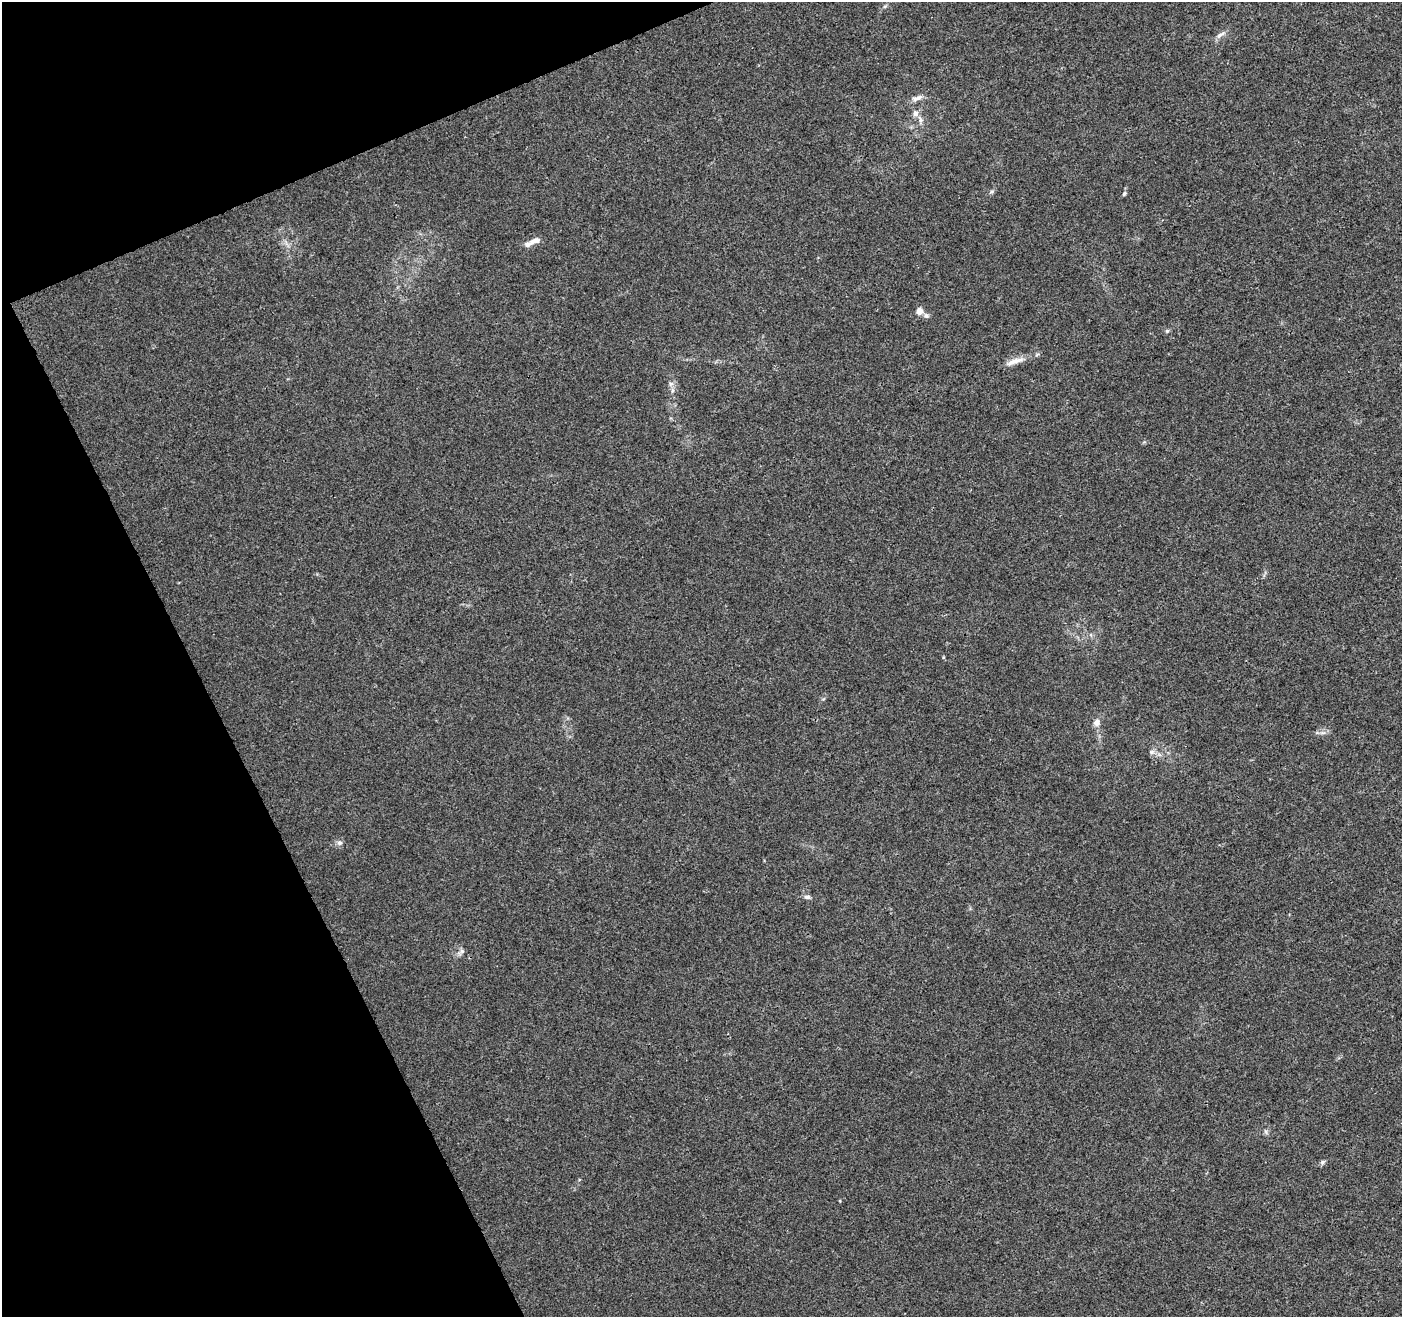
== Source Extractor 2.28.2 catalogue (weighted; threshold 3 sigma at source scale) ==
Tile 5 of 4 x 4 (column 1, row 2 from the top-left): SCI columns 57-1456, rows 2801-4115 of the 5711 x 5544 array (HDU 1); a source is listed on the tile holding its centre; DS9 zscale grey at full resolution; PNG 1404 x 1319 px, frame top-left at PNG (2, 2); no overlay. Shown black and unused: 21% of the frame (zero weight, under 3 of 4 exposures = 5% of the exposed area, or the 3 px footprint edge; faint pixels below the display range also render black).
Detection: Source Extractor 2.28.2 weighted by HDU 2 'WHT'; one run over the whole footprint, this tile lists its part. Background 0.00813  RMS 0.0027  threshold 0.0121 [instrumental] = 3 sigma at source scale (4.5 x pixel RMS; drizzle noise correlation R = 1.50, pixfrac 1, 0.0396/0.0396 arcsec/px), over >= 5 px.
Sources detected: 24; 1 inside a brighter listed object's ellipse — not listed separately; the other 23 listed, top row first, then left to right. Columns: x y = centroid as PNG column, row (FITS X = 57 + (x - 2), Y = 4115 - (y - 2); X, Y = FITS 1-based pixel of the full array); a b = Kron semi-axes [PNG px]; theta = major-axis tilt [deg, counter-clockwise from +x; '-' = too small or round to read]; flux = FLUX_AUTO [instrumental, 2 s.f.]
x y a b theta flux
885 6 6 4 19 0.41
1220 35 16 5 35 1.3
917 98 17 6 20 1.4
915 113 8 8 - 1.2
920 120 11 6 -75 1
1124 194 7 5 58 0.48
535 241 14 7 19 1.6
920 311 6 6 - 2.5
926 316 7 6 - 0.75
1167 331 6 5 - 0.42
1015 361 28 7 17 2.8
671 384 7 6 - 0.78
672 390 7 4 -72 0.54
823 699 6 4 18 0.33
1096 722 8 7 - 1.4
1323 733 9 4 8 0.84
1152 752 8 6 21 0.75
339 843 7 7 - 0.81
807 897 9 6 -15 0.87
461 952 13 6 45 0.96
1266 1132 8 3 -71 0.49
1322 1162 8 5 42 0.58
840 1201 4 3 - 0.2